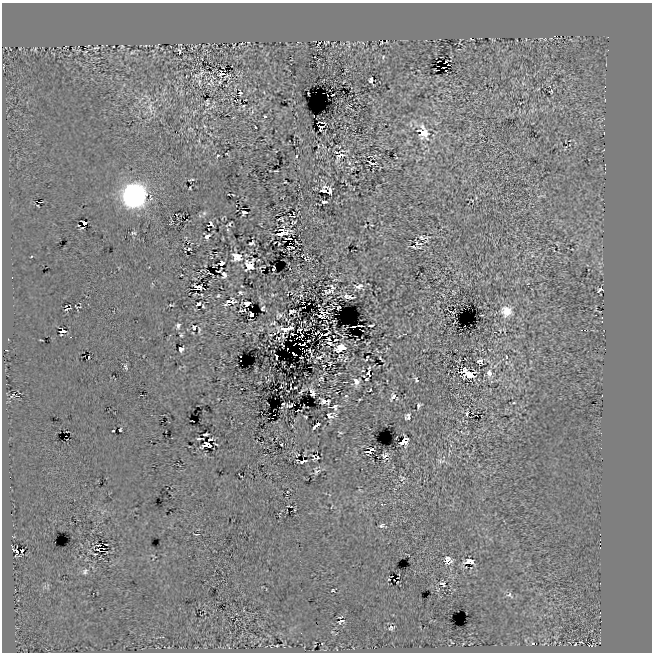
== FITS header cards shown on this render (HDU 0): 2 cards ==
NAXIS1  =                  650
NAXIS2  =                  650

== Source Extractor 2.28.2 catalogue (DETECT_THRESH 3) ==
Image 650 x 650 px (HDU 0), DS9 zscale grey, 1 PNG px = 1 image px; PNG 654 x 654 px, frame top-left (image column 1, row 650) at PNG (2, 3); no overlay
Background 1.22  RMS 17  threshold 52.1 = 3 sigma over >= 5 px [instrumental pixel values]
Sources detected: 267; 8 with non-positive FLUX_AUTO (blend fragments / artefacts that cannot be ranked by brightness) are not listed; the other 259 listed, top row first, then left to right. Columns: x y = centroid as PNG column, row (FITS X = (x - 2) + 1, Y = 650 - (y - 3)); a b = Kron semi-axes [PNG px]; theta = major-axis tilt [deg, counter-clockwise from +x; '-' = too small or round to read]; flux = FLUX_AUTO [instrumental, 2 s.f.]
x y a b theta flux
554 36 2 2 - 9.5e+02
608 37 2 2 - 1.4e+03
470 38 3 2 - 2.5e+03
382 41 6 2 74 1.2e+03
298 42 3 2 - 9.3e+02
325 43 3 2 - 6.3e+02
159 44 3 2 - 1.7e+03
241 44 3 2 - 8.2e+02
318 45 5 2 - 1.9e+03
66 46 2 2 - 1.0e+03
122 46 4 4 - 1.1e+03
233 46 3 2 - 7.6e+02
96 48 10 4 12 1.8e+03
35 49 5 3 - 1.0e+03
608 50 3 2 - 1.2e+03
179 51 8 3 -74 1.9e+03
132 53 6 4 2 1.7e+03
383 57 5 4 - 1.4e+03
446 61 3 2 - 1.8e+03
290 71 2 2 - 1.9e+05
201 73 12 6 60 2.8e+03
221 74 5 4 - 2.4e+03
186 76 3 2 - 7.0e+02
371 80 5 3 - 3.5e+03
199 82 9 6 -86 4.0e+03
212 82 13 4 -66 3.4e+03
220 82 5 4 - 1.7e+03
523 83 5 3 - 1.2e+03
209 84 6 3 -20 1.6e+03
605 87 3 2 - 1.7e+03
538 89 5 3 - 8.6e+02
551 91 3 3 - 1.1e+03
605 91 2 2 - 2.0e+03
240 93 4 3 - 9.2e+03
308 93 2 2 - 1.1e+03
333 95 3 2 - 1.0e+03
236 100 4 2 - 1.1e+03
207 103 5 3 - 2.0e+03
244 106 3 3 - 1.5e+03
150 108 20 7 -82 9.4e+03
314 115 3 2 - 8.1e+03
265 117 3 3 - 3.4e+03
321 122 7 2 -11 3.5e+02
204 126 5 3 - 1.4e+03
255 127 3 2 - 8.4e+02
189 129 5 3 - 9.0e+02
424 133 15 13 -53 2.2e+04
199 141 5 3 - 9.3e+02
318 146 3 2 - 8.6e+02
218 155 4 3 - 1.5e+03
340 155 17 8 40 9.1e+03
297 156 3 3 - 2.3e+03
349 163 5 4 - 1.5e+03
372 163 8 3 -15 1.3e+03
605 164 2 2 - 1.8e+03
352 168 5 2 - 1.3e+03
605 168 3 2 - 2.6e+03
275 171 4 2 - 1.4e+03
191 179 4 2 - 1.6e+03
285 182 3 2 - 9.3e+02
190 188 3 2 - 8.5e+02
324 191 6 6 - 1.8e+03
329 191 8 4 -75 4.0e+03
134 195 10 9 - 1.5e+06
324 202 5 3 - 2.9e+03
244 212 5 4 - 3.1e+03
204 213 6 6 - 2.2e+03
290 216 5 2 - 6.6e+02
281 219 6 4 -4 5.7e+02
294 222 5 3 - 1.1e+03
210 224 5 4 - 2.6e+03
229 224 6 2 35 1.6e+03
372 225 3 2 - 8.6e+02
365 226 3 2 - 9.0e+02
280 230 5 2 - 1.3e+03
133 233 5 3 - 1.6e+03
281 233 13 4 19 7.6e+03
207 236 5 3 - 3.8e+03
289 238 7 2 -6 2.1e+03
422 238 7 4 -33 2.2e+03
427 239 14 8 60 3.0e+03
297 242 6 2 -45 5.4e+02
251 243 5 3 - 2.0e+03
290 243 2 2 - 2.6e+03
417 243 4 2 - 1.4e+03
279 244 3 2 - 7.9e+02
420 244 4 2 - 9.5e+02
292 247 6 2 6 6.2e+03
414 247 5 2 - 1.7e+03
189 249 3 2 - 1.0e+03
532 256 5 3 - 8.7e+02
31 257 2 2 - 8.7e+02
237 257 8 7 - 1.1e+04
305 258 3 2 - 9.2e+02
221 263 4 4 - 3.2e+03
249 265 8 7 - 1.8e+04
273 268 5 3 - 7.1e+02
224 275 6 4 -82 3.3e+03
12 278 2 2 - 8.6e+02
242 286 3 2 - 7.7e+02
358 286 11 6 7 4.8e+03
198 287 7 4 -17 4.3e+03
332 288 10 4 -80 2.5e+03
600 290 6 3 28 1.9e+03
325 291 5 3 - 9.9e+02
329 291 4 3 - 1.6e+03
240 292 3 3 - 1.9e+03
202 295 3 2 - 9.7e+02
272 295 3 2 - 8.3e+02
301 295 3 3 - 1.0e+03
218 296 4 2 - 1.2e+03
346 296 4 3 - 2.3e+03
350 297 6 2 -6 3.4e+03
228 301 7 4 35 3.0e+03
232 302 8 3 4 2.4e+03
247 303 5 4 - 7.8e+03
335 303 3 2 - 7.7e+02
198 304 5 3 - 2.6e+03
171 305 5 2 - 1.1e+03
225 305 5 3 - 2.0e+03
203 306 2 2 - 9.2e+02
304 307 3 2 - 2.5e+03
338 307 4 2 - 5.7e+02
263 308 4 3 - 1.4e+03
67 309 5 2 - 1.4e+03
331 309 4 2 - 2.0e+03
242 311 6 2 19 2.3e+03
292 311 6 3 17 2.2e+03
506 311 12 12 - 1.5e+04
251 314 4 3 - 6.5e+02
313 314 2 2 - 1.5e+03
323 314 8 4 -56 3.7e+03
279 315 5 4 - 2.2e+03
320 316 4 3 - 2.2e+03
602 318 3 2 - 8.7e+02
304 321 3 2 - 1.1e+03
602 322 3 2 - 3.2e+03
273 323 6 3 16 9.9e+02
178 326 7 5 84 2.9e+03
354 326 3 2 - 4.0e+03
361 326 5 2 - 5.2e+03
371 326 5 3 - 2.0e+03
194 328 5 4 - 1.1e+03
285 329 11 7 21 1.1e+04
300 329 3 2 - 1.3e+03
199 330 10 3 83 1.8e+03
581 330 2 2 - 1.2e+03
585 330 2 2 - 1.4e+03
63 331 6 4 37 3.9e+03
276 332 12 4 45 3.0e+03
495 332 3 2 - 1.4e+03
317 333 5 2 - 6.2e+02
322 333 3 2 - 5.6e+02
295 334 5 2 - 2.1e+03
404 334 8 3 6 1.5e+03
181 335 3 3 - 1.5e+03
603 335 2 2 - 2.0e+07
333 336 2 2 - 7.0e+02
278 338 3 2 - 1.1e+03
329 339 3 3 - 1.5e+03
336 340 3 2 - 1.1e+03
308 341 3 2 - 1.1e+03
329 343 6 3 -25 1.5e+03
368 343 4 2 - 8.7e+02
282 344 4 2 - 6.5e+02
304 344 3 2 - 6.6e+02
340 348 9 5 17 1.4e+04
181 349 4 4 - 1.2e+04
6 350 3 2 - 2.8e+03
309 350 3 2 - 9.4e+02
294 354 3 2 - 2.4e+03
311 355 4 2 - 9.2e+02
89 356 3 2 - 5.2e+03
339 356 3 2 - 6.3e+02
276 357 4 2 - 1.1e+03
301 357 3 2 - 1.1e+03
319 357 4 4 - 4.0e+03
367 357 2 2 - 1.0e+03
506 357 3 2 - 7.4e+02
346 358 4 2 - 6.6e+02
380 358 6 2 -50 1.5e+03
366 360 4 2 - 1.3e+03
344 361 3 2 - 7.4e+02
480 361 5 5 - 4.1e+03
330 363 3 2 - 1.3e+03
324 366 3 2 - 6.5e+02
126 367 9 4 -65 2.3e+03
363 371 3 2 - 9.8e+02
369 373 10 3 90 1.5e+03
489 373 9 6 -88 6.5e+03
469 374 10 6 -23 4.1e+04
321 378 4 3 - 1.2e+03
367 379 4 2 - 1.3e+03
416 380 5 3 - 2.2e+03
356 382 7 5 81 6.0e+03
286 383 2 2 - 8.7e+02
295 387 3 2 - 1.3e+03
291 388 3 2 - 5.1e+02
370 390 4 2 - 1.2e+03
301 392 6 2 40 1.7e+03
312 393 7 4 -70 4.0e+03
12 395 7 3 54 1.2e+03
346 396 5 4 - 1.7e+03
602 396 3 2 - 1.1e+03
393 397 12 6 60 4.4e+03
360 399 3 2 - 8.7e+02
325 401 9 4 -11 5.7e+03
514 403 4 2 - 9.3e+02
283 404 3 2 - 2.5e+03
419 406 5 4 - 2.2e+03
335 407 7 7 - 3.0e+03
467 413 5 3 - 2.2e+03
329 416 6 5 - 3.9e+03
408 416 6 5 - 3.8e+03
305 417 3 2 - 1.2e+03
317 424 5 3 - 1.8e+03
314 427 4 2 - 2.3e+03
120 430 3 2 - 9.8e+02
113 431 3 2 - 8.2e+02
340 433 5 2 - 1.1e+03
205 434 5 3 - 2.4e+03
199 439 6 2 3 2.5e+03
210 439 4 2 - 1.2e+03
404 441 7 5 59 1.6e+04
282 444 3 2 - 1.5e+03
207 445 8 5 3 4.1e+03
371 449 4 3 - 1.2e+03
369 452 5 3 - 4.8e+02
385 455 6 4 25 2.4e+03
314 457 6 3 -87 1.1e+03
317 457 3 3 - 2.2e+03
297 460 3 2 - 1.0e+03
303 461 7 3 14 3.2e+03
441 461 11 5 1 3.6e+03
316 471 7 6 - 2.7e+03
402 478 9 8 - 3.5e+03
382 504 3 2 - 1.2e+03
381 526 7 5 34 2.5e+03
197 534 3 2 - 1.5e+03
600 534 2 2 - 8.8e+02
106 544 3 2 - 8.4e+02
98 545 4 2 - 1.3e+03
22 550 3 2 - 1.4e+03
16 551 7 4 -66 2.4e+03
95 554 4 2 - 1.5e+03
448 559 7 6 - 9.6e+03
469 562 9 5 0 8.9e+03
85 571 8 5 64 2.7e+03
443 584 7 6 - 3.1e+03
333 590 3 3 - 9.6e+02
510 595 11 7 -38 4.2e+03
341 621 9 5 26 3.3e+03
391 628 8 6 22 2.6e+03
301 633 2 2 - 1.6e+05
452 642 3 2 - 6.6e+02
533 643 3 3 - 5.1e+03
575 644 3 2 - 8.7e+02
277 646 3 2 - 8.9e+02
591 646 3 2 - 1.4e+03
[8 non-positive-flux detections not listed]